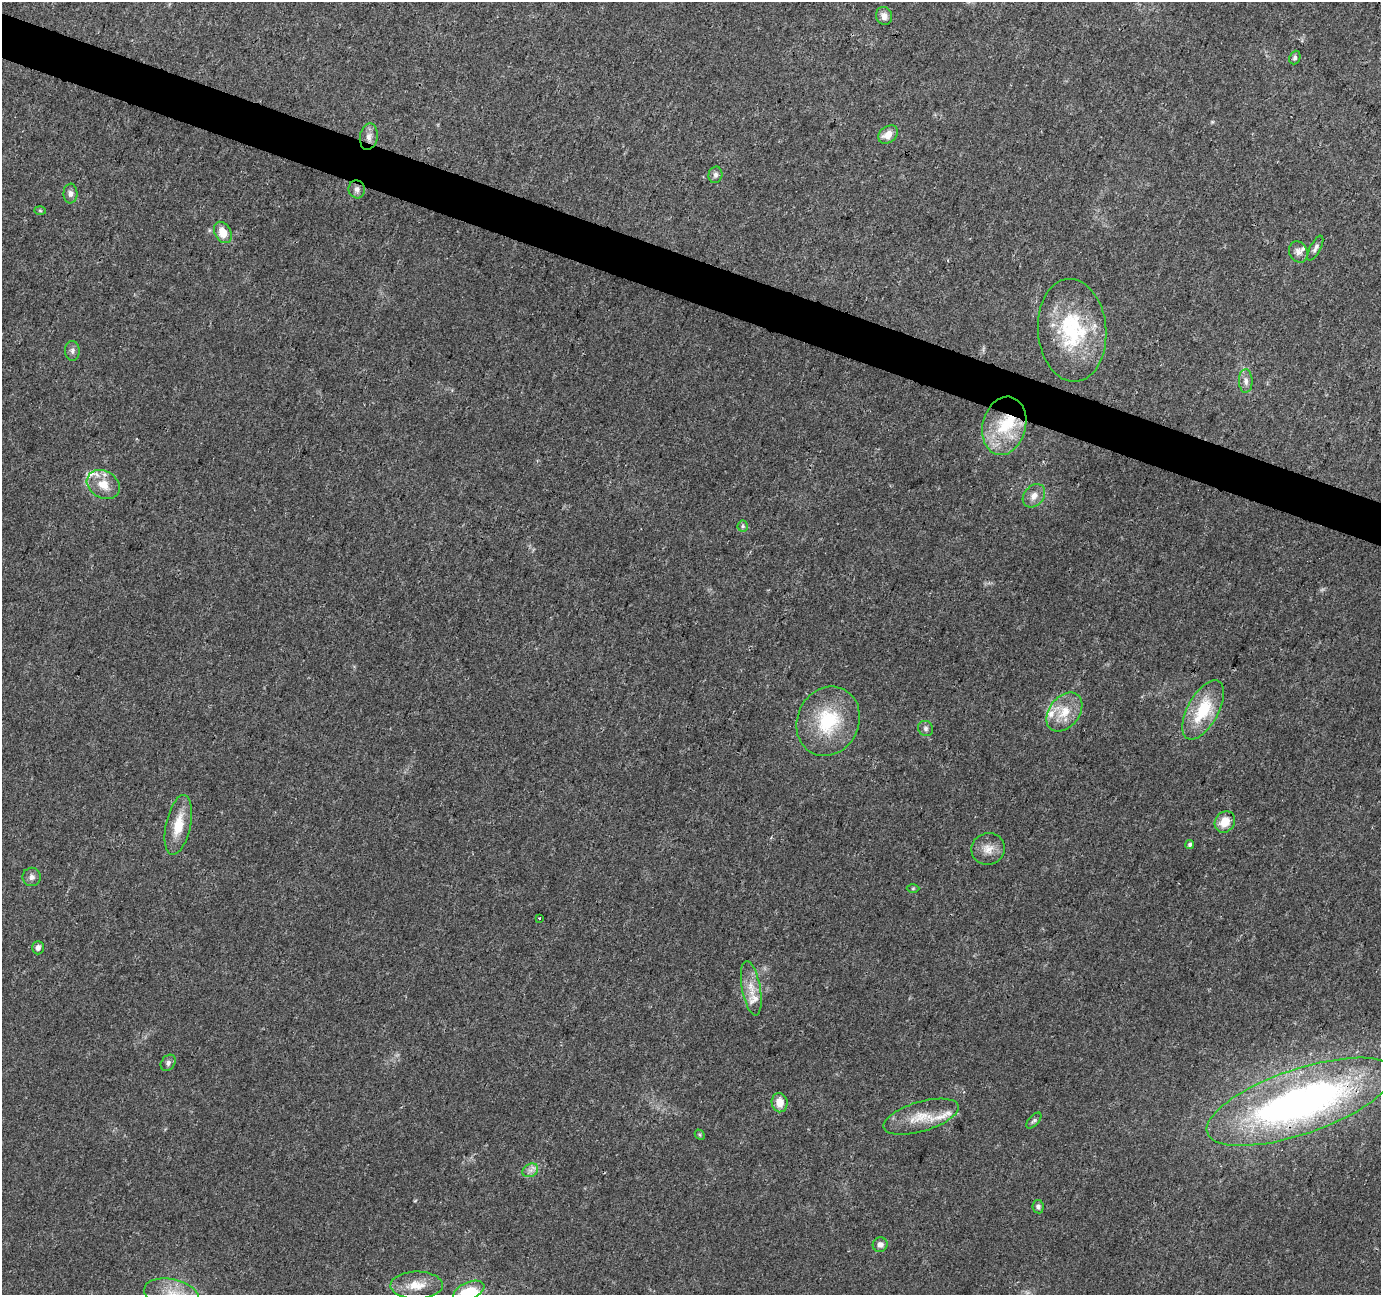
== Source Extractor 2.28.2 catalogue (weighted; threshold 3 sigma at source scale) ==
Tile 11 of 4 x 4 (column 3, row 3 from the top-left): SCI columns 2770-4148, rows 1571-2863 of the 5527 x 5664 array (HDU 1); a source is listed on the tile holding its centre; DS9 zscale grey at full resolution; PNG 1383 x 1297 px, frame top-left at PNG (2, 2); each listed source drawn as its Kron ellipse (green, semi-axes under 4 px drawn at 4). Shown black and unused: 3% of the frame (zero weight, under 3 of 4 exposures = <1% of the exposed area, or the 3 px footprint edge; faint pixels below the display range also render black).
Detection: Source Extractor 2.28.2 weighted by HDU 2 'WHT'; one run over the whole footprint, this tile lists its part. Background 0.022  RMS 0.0036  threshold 0.016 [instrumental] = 3 sigma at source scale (4.5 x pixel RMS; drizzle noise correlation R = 1.50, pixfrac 1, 0.0396/0.0396 arcsec/px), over >= 5 px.
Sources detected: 49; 6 inside a brighter listed object's ellipse — not listed separately; the other 43 listed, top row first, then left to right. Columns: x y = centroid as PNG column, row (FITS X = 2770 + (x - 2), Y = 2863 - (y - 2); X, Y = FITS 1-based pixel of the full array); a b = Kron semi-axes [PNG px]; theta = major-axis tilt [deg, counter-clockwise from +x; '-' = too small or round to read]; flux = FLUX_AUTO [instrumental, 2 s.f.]
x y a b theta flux
884 16 9 8 - 2.1
1295 57 7 5 68 0.81
888 134 11 8 39 4
369 137 13 9 80 2.5
715 175 8 7 - 1.3
357 189 9 8 - 1.5
70 194 10 7 -88 1.4
40 211 6 4 -2 0.41
223 232 11 8 -60 5.4
1315 248 14 5 62 1.3
1298 252 11 9 -63 1.9
1072 330 51 34 -86 35
72 351 10 7 -87 1.3
1246 381 12 7 -89 1.8
1004 426 29 21 76 18
103 485 17 13 -29 6.2
1034 496 13 9 49 2.9
743 526 5 5 - 0.63
1203 710 33 15 61 17
1064 712 22 15 51 8.2
828 721 36 30 63 23
926 728 8 7 - 1.1
1225 822 11 9 54 5.3
178 825 30 12 78 8.7
1190 845 5 4 - 0.67
988 849 17 16 - 4.3
32 877 9 9 - 1.6
913 888 6 4 1 0.41
540 918 3 3 - 1.1
38 948 7 6 - 1.4
751 988 28 9 -79 5.3
168 1063 9 6 52 1.2
1300 1102 98 32 19 180
780 1103 9 8 - 4.3
921 1117 39 14 16 9.7
1034 1120 10 5 46 0.83
700 1135 6 4 -48 0.45
530 1170 8 6 29 1.5
1038 1207 6 5 - 0.88
880 1245 7 7 - 1.7
417 1285 26 13 1 6.6
469 1291 16 9 24 6.3
172 1294 28 15 -12 9.3
Overlapping masked pixels (flux is a lower limit): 1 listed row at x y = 1300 1102
Isophote crosses this tile's border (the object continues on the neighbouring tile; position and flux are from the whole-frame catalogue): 1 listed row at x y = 172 1294